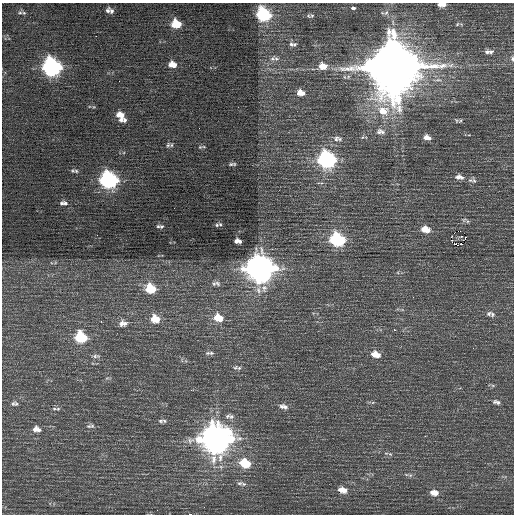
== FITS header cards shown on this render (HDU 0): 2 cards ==
NAXIS1  =                  512 / Axis length
NAXIS2  =                  512 / Axis length

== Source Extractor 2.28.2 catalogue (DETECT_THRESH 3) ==
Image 512 x 512 px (HDU 0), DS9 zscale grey, 1 PNG px = 1 image px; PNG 516 x 516 px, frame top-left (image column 1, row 512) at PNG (2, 3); no overlay
Background 0.606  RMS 0.82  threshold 2.47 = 3 sigma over >= 5 px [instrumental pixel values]
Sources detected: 116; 1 with non-positive FLUX_AUTO (blend fragments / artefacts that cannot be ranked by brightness) is not listed; the other 115 listed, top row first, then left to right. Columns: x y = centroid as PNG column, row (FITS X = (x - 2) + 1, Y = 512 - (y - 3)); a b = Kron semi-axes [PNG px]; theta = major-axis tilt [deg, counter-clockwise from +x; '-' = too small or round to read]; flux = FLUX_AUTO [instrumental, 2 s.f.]
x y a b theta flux
440 4 5 4 - 230
443 4 5 4 - 210
353 8 5 3 - 94
108 11 7 5 89 140
112 11 6 4 -71 130
20 13 8 4 8 110
386 13 8 7 - 190
262 15 11 5 90 3500
265 15 6 6 - 2900
312 15 6 4 1 83
178 24 9 5 -64 660
457 24 6 3 54 55
174 25 9 6 -81 750
291 44 7 6 - 150
493 51 4 3 - 230
487 52 9 6 5 160
512 58 6 4 -79 100
272 59 8 7 - 200
170 65 8 5 77 280
174 65 7 5 -82 230
321 66 7 5 89 280
324 66 10 7 -68 330
393 67 17 17 - 450000
50 68 11 7 -89 9200
54 68 8 6 -87 6300
299 93 7 5 76 280
302 93 7 5 -59 200
383 111 15 11 -12 1200
120 115 9 7 -17 440
121 120 7 5 -18 170
125 120 6 4 -81 120
456 120 6 4 -71 73
379 132 10 8 63 240
382 132 8 6 -41 160
363 137 5 3 - 67
427 137 8 6 -10 310
336 139 9 8 - 240
168 145 8 6 44 140
200 147 9 5 24 100
325 161 10 6 -83 7900
329 161 9 6 90 6000
232 164 9 4 3 120
76 171 7 5 -28 120
458 177 8 6 -8 210
462 177 12 5 -45 200
107 181 8 6 -67 7000
111 181 11 6 -72 7600
474 181 11 6 -70 160
61 203 6 5 - 120
65 203 7 6 - 150
464 220 6 5 - 97
467 221 6 4 -71 68
220 224 7 4 -12 75
158 226 6 4 8 79
162 226 6 5 - 100
425 229 11 7 -12 580
458 231 3 2 - 3200
461 236 3 2 - 76
336 240 10 6 89 3900
339 240 7 5 77 2600
236 241 5 3 - 150
240 241 4 3 - 100
452 241 3 2 - 79
461 244 3 2 - 1000
458 245 6 3 -24 640
260 268 13 11 -19 56000
214 283 9 5 34 120
218 283 7 6 - 130
264 288 11 8 -84 310
150 289 10 8 -17 1500
258 290 11 7 -89 280
489 314 7 6 - 130
492 314 7 6 - 120
217 318 11 7 76 640
220 318 6 5 - 330
153 319 9 6 -88 460
157 319 9 6 -77 450
101 321 3 2 - 69
125 323 8 6 36 170
121 324 10 5 74 170
394 330 2 2 - 380
79 338 10 6 83 2000
83 338 6 5 - 1400
473 348 2 2 - 29
209 353 12 4 0 140
374 354 8 6 68 370
377 355 7 6 - 280
96 356 11 5 2 140
239 368 8 5 16 130
191 390 2 2 - 45
495 402 7 5 51 99
498 402 6 6 - 100
16 404 7 7 - 140
282 406 7 6 - 150
285 407 9 6 -49 190
58 409 7 5 12 110
231 416 9 7 -1 190
161 421 8 5 2 130
90 426 12 5 1 140
35 430 8 6 90 230
38 430 8 4 -56 150
214 439 13 9 -60 39000
190 440 11 9 28 310
218 440 14 9 51 38000
390 454 5 4 - 71
243 463 9 6 -57 850
247 464 9 5 -64 800
410 475 7 4 -17 110
239 483 7 5 17 110
244 484 7 5 -20 100
340 490 6 5 - 250
344 490 8 7 - 310
432 492 8 6 -68 260
436 493 7 6 - 250
190 514 4 2 - 2200
At the frame edge (FLAGS 8, measured only in part): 2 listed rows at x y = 512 58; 190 514
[1 non-positive-flux detection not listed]